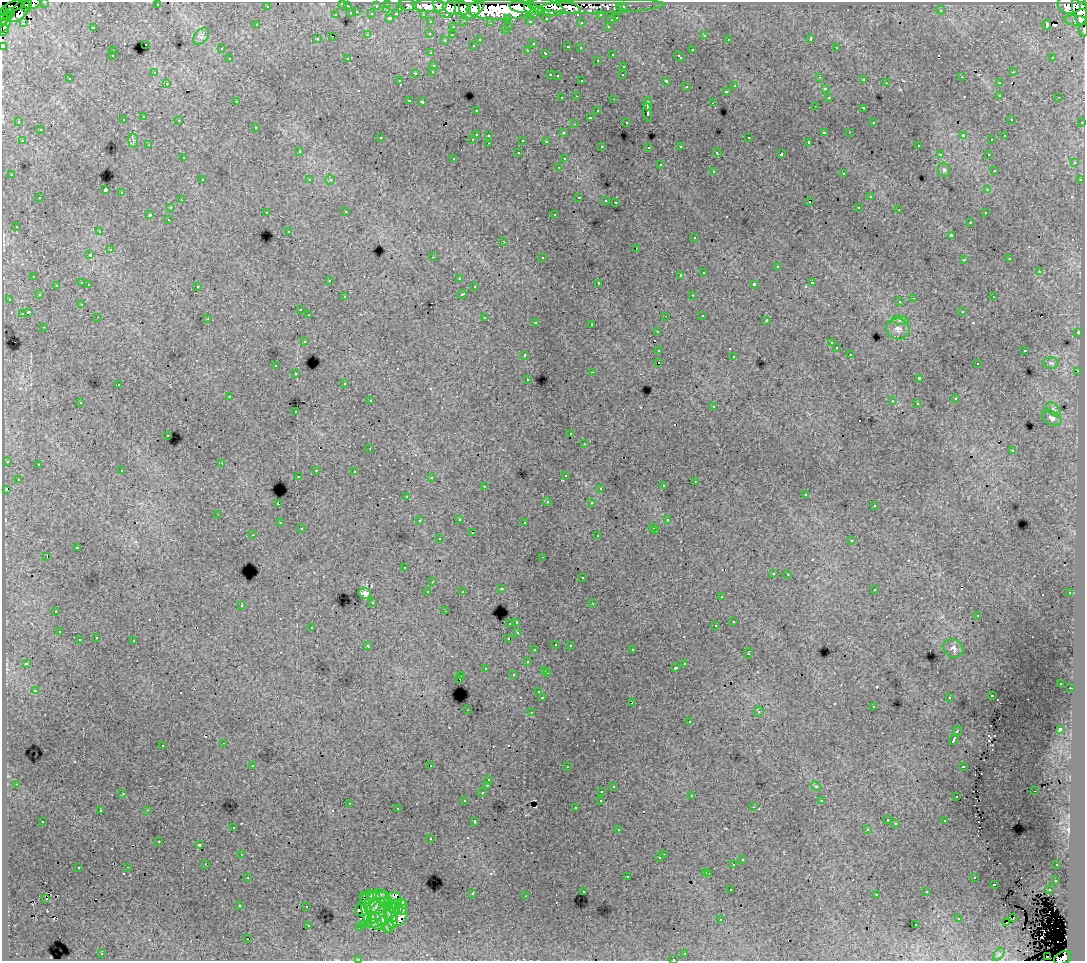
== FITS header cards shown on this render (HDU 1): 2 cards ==
NAXIS1  =                 1083
NAXIS2  =                  959

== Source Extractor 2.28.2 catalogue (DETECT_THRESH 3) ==
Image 1083 x 959 px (HDU 1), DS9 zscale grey, 1 PNG px = 1 image px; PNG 1087 x 963 px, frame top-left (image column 1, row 959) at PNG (2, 2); each listed source drawn as its Kron ellipse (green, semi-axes under 4 px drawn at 4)
Background 212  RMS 1.4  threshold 4.34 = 3 sigma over >= 5 px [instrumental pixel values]
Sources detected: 575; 1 with non-positive FLUX_AUTO (blend fragments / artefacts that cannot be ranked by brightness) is neither listed nor drawn; of the other 574, the 500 brightest by FLUX_AUTO listed and drawn (74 fainter detections omitted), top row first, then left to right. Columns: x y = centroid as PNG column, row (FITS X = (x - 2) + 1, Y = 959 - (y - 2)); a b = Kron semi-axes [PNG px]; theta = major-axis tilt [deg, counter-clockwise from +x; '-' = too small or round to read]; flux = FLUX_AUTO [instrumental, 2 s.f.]
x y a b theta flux
45 2 3 2 - 3.6e+03
32 3 9 5 14 3.9e+04
343 3 3 3 - 1.1e+03
388 4 3 3 - 8.2e+03
157 5 3 2 - 1.9e+02
408 5 9 5 -9 2.6e+04
1069 5 11 8 -14 1.9e+05
14 6 11 5 17 2.9e+04
25 6 5 3 - 7.5e+03
267 6 3 3 - 2.4e+03
347 6 3 3 - 1.3e+03
376 6 3 2 - 1.3e+03
430 6 17 6 -2 3.0e+05
445 6 13 10 -46 2.6e+05
557 6 24 6 -11 1.7e+05
602 6 62 7 2 8.7e+04
1084 6 4 2 - 8.0e+04
520 7 11 5 -12 2.5e+05
546 7 19 7 -15 2.6e+05
620 7 3 3 - 2.0e+03
623 7 3 3 - 2.7e+03
400 8 3 3 - 1.6e+03
457 8 14 7 -7 2.8e+05
469 8 11 9 -51 2.9e+05
476 8 9 5 36 2.4e+05
500 9 34 10 0 1.1e+06
532 9 9 6 -53 2.3e+05
1080 9 16 7 -79 4.1e+05
20 10 14 7 47 7.1e+04
387 10 3 2 - 4.7e+02
941 10 4 3 - 2.1e+02
4 11 2 2 - 2.6e+03
538 11 4 3 - 9.2e+04
357 12 3 2 - 6.8e+02
11 13 4 3 - 2.5e+04
351 13 3 3 - 1.4e+03
372 14 3 3 - 1.7e+03
396 14 4 3 - 1.4e+03
423 14 3 2 - 3.3e+03
336 15 3 3 - 7.3e+02
601 15 3 3 - 2.9e+03
8 16 5 4 - 3.2e+04
3 18 6 4 77 3.2e+04
390 18 3 3 - 1.8e+03
508 18 3 3 - 2.0e+03
546 18 3 3 - 1.8e+03
617 18 3 3 - 9.7e+02
611 20 3 3 - 7.4e+02
1076 20 12 5 -5 2.6e+04
464 21 3 2 - 5.7e+02
530 21 3 3 - 2.1e+03
2 22 3 2 - 3.7e+04
431 22 3 3 - 2.8e+03
581 22 3 3 - 2.9e+02
23 23 4 3 - 1.8e+02
490 23 3 3 - 1.5e+02
1047 24 5 4 - 8.5e+02
4 25 9 5 49 6.1e+04
257 25 3 3 - 2.9e+02
509 26 3 2 - 6.2e+02
608 26 3 2 - 5.9e+02
93 27 3 3 - 1.3e+03
453 27 3 3 - 6.1e+02
3 30 5 4 - 2.0e+04
505 30 3 3 - 3.8e+02
1083 30 6 2 -84 8.8e+03
430 33 3 3 - 2.9e+02
368 35 3 3 - 8.9e+02
452 35 3 3 - 2.4e+02
704 35 3 3 - 4.3e+02
201 36 10 6 48 3.1e+02
332 36 2 2 - 6.0e+02
811 38 3 3 - 1.7e+04
317 39 3 3 - 2.5e+02
729 39 3 3 - 2.2e+02
445 40 3 3 - 1.9e+02
480 40 3 3 - 3.2e+02
145 44 3 3 - 5.9e+02
533 44 3 2 - 1.9e+02
473 45 3 3 - 2.5e+02
3 46 3 3 - 8.3e+03
568 47 3 3 - 8.3e+02
580 48 3 3 - 3.1e+02
836 48 3 2 - 3.8e+02
221 49 3 3 - 2.4e+02
528 50 3 3 - 3.4e+02
692 50 3 3 - 8.9e+02
113 51 3 3 - 4.8e+02
431 53 3 3 - 3.6e+02
546 53 4 3 - 7.2e+02
612 54 3 2 - 4.5e+02
112 56 3 3 - 2.3e+02
680 57 6 3 -44 6.7e+02
1053 57 3 2 - 2.2e+02
347 58 3 2 - 1.6e+02
230 59 3 3 - 4.9e+02
597 60 3 3 - 3.8e+02
434 65 3 3 - 7.0e+02
624 66 3 3 - 4.3e+02
433 71 3 3 - 5.4e+02
154 72 3 3 - 2.7e+02
1013 72 3 2 - 5.5e+02
416 73 3 3 - 1.2e+03
550 75 3 2 - 9.0e+02
623 75 3 2 - 1.9e+02
557 76 3 3 - 2.3e+02
820 77 3 3 - 1.8e+02
962 77 3 2 - 1.4e+02
70 79 3 3 - 3.7e+02
864 80 3 2 - 2.8e+02
400 81 3 2 - 2.4e+02
582 81 3 2 - 9.7e+02
666 81 3 3 - 2.1e+03
167 83 3 2 - 2.9e+02
886 83 3 2 - 2.2e+02
999 83 3 3 - 5.7e+02
735 86 3 3 - 5.6e+02
686 87 3 3 - 4.3e+02
825 89 3 3 - 4.4e+02
726 91 3 3 - 6.4e+02
1000 95 3 3 - 5.3e+02
577 96 3 2 - 3.8e+02
828 97 3 3 - 3.9e+02
1059 97 3 2 - 3.5e+02
562 98 3 3 - 4.7e+02
614 99 3 2 - 6.8e+02
409 100 3 2 - 3.4e+02
236 101 3 3 - 2.6e+02
422 102 3 3 - 2.1e+02
713 103 4 2 - 8.2e+02
648 104 7 3 88 3.9e+03
815 106 3 2 - 1.8e+02
863 108 4 3 - 1.3e+03
476 110 3 3 - 3.3e+02
598 111 3 3 - 5.3e+02
648 112 9 3 -83 4.1e+03
144 117 3 3 - 5.0e+02
590 117 3 3 - 2.0e+03
1011 119 3 3 - 3.1e+02
123 120 3 3 - 4.5e+02
179 120 3 2 - 3.2e+02
19 122 3 3 - 2.4e+02
626 122 3 3 - 3.3e+02
874 122 3 3 - 2.6e+02
1082 122 3 3 - 1.4e+03
574 124 3 2 - 1.6e+02
256 127 3 3 - 5.1e+02
40 130 3 3 - 5.9e+02
824 132 3 3 - 1.3e+03
849 132 2 2 - 3.4e+02
563 133 3 3 - 3.0e+02
476 134 3 3 - 1.8e+03
489 135 3 3 - 4.6e+02
963 136 4 3 - 9.0e+02
1005 136 3 3 - 2.1e+02
380 138 3 3 - 2.8e+02
749 138 3 3 - 6.7e+02
473 139 3 2 - 5.7e+02
133 140 7 5 -81 2.1e+02
523 140 3 3 - 1.4e+03
992 140 3 3 - 2.1e+02
22 141 3 2 - 6.0e+02
546 141 3 3 - 3.1e+02
809 142 3 3 - 1.7e+02
489 143 3 2 - 4.3e+02
149 145 3 2 - 2.8e+02
918 145 3 2 - 2.8e+02
602 146 3 3 - 2.7e+02
681 146 3 3 - 4.3e+02
649 147 3 3 - 3.5e+02
299 152 3 3 - 4.7e+02
519 153 3 3 - 3.6e+02
717 153 4 3 - 2.5e+02
781 154 4 3 - 2.7e+03
940 154 3 3 - 2.8e+02
988 154 3 2 - 3.1e+02
183 158 3 3 - 3.2e+02
454 158 3 3 - 3.0e+02
564 159 3 3 - 3.2e+02
1074 163 3 3 - 5.3e+02
660 165 3 3 - 9.4e+02
559 167 3 2 - 3.3e+02
944 170 7 6 - 2.3e+02
994 170 3 3 - 2.3e+02
713 171 3 3 - 6.4e+02
844 173 3 3 - 8.3e+02
12 175 3 3 - 4.2e+02
202 180 3 2 - 4.6e+02
310 180 3 3 - 4.2e+02
330 180 4 4 - 1.6e+02
1080 180 3 3 - 4.3e+02
105 190 4 3 - 1.2e+04
988 190 4 4 - 4.1e+02
122 193 3 3 - 8.0e+02
579 197 3 2 - 6.4e+02
870 197 3 3 - 6.7e+02
40 198 3 3 - 7.1e+02
181 200 3 2 - 3.7e+02
606 200 3 3 - 3.7e+02
615 202 3 2 - 4.9e+02
810 202 3 2 - 2.5e+02
859 207 3 2 - 3.2e+02
170 208 3 3 - 4.7e+02
899 210 3 2 - 2.3e+02
266 212 3 2 - 3.3e+02
346 212 3 3 - 3.6e+02
985 213 3 2 - 2.3e+02
150 214 3 3 - 2.0e+03
554 215 3 3 - 1.8e+03
168 219 3 2 - 4.0e+02
970 222 3 2 - 2.7e+02
16 226 3 3 - 2.8e+02
289 231 3 3 - 2.1e+02
99 232 3 3 - 3.6e+02
951 235 3 3 - 2.0e+03
695 238 3 3 - 4.8e+02
504 241 3 2 - 6.6e+02
636 248 3 2 - 3.4e+02
110 250 3 3 - 1.1e+03
90 255 3 3 - 4.1e+02
433 257 3 2 - 1.7e+03
542 257 3 3 - 6.6e+02
1010 259 3 3 - 3.1e+02
964 260 3 3 - 2.7e+02
777 266 3 3 - 5.2e+02
704 272 3 3 - 6.8e+02
1039 272 3 3 - 1.0e+03
680 275 3 2 - 5.4e+03
34 276 3 3 - 4.9e+02
459 278 3 3 - 2.7e+02
330 280 3 2 - 3.2e+02
82 283 3 3 - 1.5e+03
599 283 3 3 - 3.2e+03
812 283 3 3 - 9.4e+02
89 284 3 2 - 5.2e+02
754 284 4 3 - 3.0e+03
56 285 3 3 - 3.6e+02
197 286 3 3 - 5.9e+02
474 287 3 3 - 3.7e+02
462 294 5 3 - 8.3e+02
39 295 3 3 - 3.4e+02
693 295 3 2 - 5.3e+02
345 297 3 3 - 4.4e+02
993 297 3 2 - 4.4e+02
914 298 3 2 - 7.5e+02
9 299 3 2 - 3.5e+02
900 302 3 3 - 3.9e+02
82 304 3 3 - 3.0e+02
300 310 3 3 - 3.9e+02
962 311 3 3 - 2.8e+02
28 312 4 3 - 2.9e+03
22 314 3 3 - 1.2e+03
309 315 3 3 - 5.0e+02
702 315 3 3 - 4.6e+02
665 316 3 2 - 1.7e+02
98 317 3 2 - 3.9e+02
485 318 3 3 - 9.2e+02
208 319 3 2 - 1.6e+02
767 320 3 3 - 3.4e+02
900 320 8 3 -3 1.8e+02
536 322 3 3 - 4.8e+02
592 324 3 2 - 6.3e+02
44 327 3 2 - 3.0e+02
898 329 12 10 -21 6.5e+02
657 331 3 3 - 3.6e+02
1077 333 3 3 - 5.7e+02
304 341 3 3 - 4.8e+02
831 343 3 2 - 1.6e+02
836 348 3 3 - 3.6e+02
659 350 4 3 - 1.7e+03
1025 350 3 3 - 8.9e+02
850 354 3 2 - 2.6e+02
525 355 3 3 - 5.6e+02
734 356 3 2 - 1.4e+02
659 362 3 2 - 5.1e+02
1051 363 8 5 -1 2.4e+02
977 364 3 2 - 2.5e+02
276 366 3 3 - 5.6e+02
1078 371 2 2 - 3.1e+02
593 372 3 2 - 8.8e+02
296 374 3 3 - 3.4e+02
528 379 3 3 - 3.3e+02
919 379 4 3 - 3.9e+03
345 383 3 3 - 3.5e+02
118 385 3 3 - 4.5e+02
229 397 3 2 - 1.7e+02
955 399 3 3 - 2.7e+02
370 401 3 2 - 3.5e+02
893 401 3 3 - 1.4e+02
80 402 3 3 - 3.3e+02
917 403 3 2 - 1.6e+02
714 406 3 3 - 3.5e+02
1053 409 8 5 -40 3.0e+02
296 412 3 3 - 2.5e+02
1052 418 10 7 -28 3.9e+02
571 434 3 2 - 2.0e+02
168 435 3 2 - 4.5e+02
585 444 3 2 - 2.8e+02
370 449 3 2 - 2.4e+02
1012 451 3 3 - 3.4e+02
7 461 3 3 - 3.6e+02
222 463 3 3 - 2.4e+02
38 464 3 3 - 3.3e+02
316 470 3 2 - 6.0e+02
122 471 3 3 - 3.9e+02
354 471 3 2 - 3.5e+02
565 475 3 3 - 4.4e+02
298 476 2 2 - 2.4e+02
431 478 3 3 - 2.1e+02
18 479 3 3 - 4.1e+02
695 481 3 2 - 3.3e+02
485 486 3 3 - 4.2e+02
663 486 3 3 - 4.4e+02
600 488 3 3 - 2.4e+02
6 489 4 2 - 2.4e+02
806 494 3 2 - 1.7e+02
407 496 3 3 - 2.8e+02
547 502 4 3 - 1.9e+02
591 503 3 3 - 3.2e+02
278 504 3 3 - 1.6e+03
874 506 3 3 - 3.1e+02
218 514 3 2 - 4.5e+02
459 519 3 3 - 4.8e+02
667 520 3 3 - 3.4e+02
419 521 3 3 - 3.1e+02
525 522 3 2 - 3.2e+02
280 523 3 3 - 4.5e+02
654 527 3 3 - 3.4e+02
301 529 3 3 - 2.8e+02
656 531 3 2 - 4.4e+02
472 533 3 2 - 2.7e+02
253 535 3 2 - 2.8e+02
598 536 3 3 - 5.9e+02
439 539 3 3 - 5.7e+02
852 540 3 3 - 4.6e+02
77 548 4 3 - 1.4e+03
47 557 3 2 - 9.4e+02
543 557 3 2 - 2.8e+02
404 568 3 3 - 3.0e+02
773 573 3 3 - 3.5e+02
788 574 3 3 - 3.2e+02
582 578 3 3 - 5.4e+02
433 582 3 2 - 2.7e+02
501 589 3 3 - 4.5e+02
874 589 3 3 - 4.7e+02
462 591 3 3 - 3.2e+02
428 592 3 3 - 8.4e+02
1070 593 3 3 - 4.2e+02
365 594 6 5 - 4.3e+02
721 597 3 3 - 4.1e+02
373 602 3 3 - 4.1e+02
593 603 3 2 - 1.8e+02
241 605 3 3 - 4.9e+02
56 611 3 2 - 5.3e+02
445 611 3 2 - 2.7e+02
978 615 3 3 - 2.1e+02
734 621 3 3 - 1.4e+03
510 623 3 3 - 4.9e+02
517 623 3 3 - 2.4e+03
716 626 3 3 - 1.4e+03
312 627 3 3 - 5.3e+02
59 632 3 3 - 4.1e+02
518 633 3 3 - 3.4e+02
96 638 3 3 - 5.0e+02
508 638 3 2 - 2.9e+02
79 640 3 3 - 1.0e+03
134 641 3 3 - 1.3e+03
556 644 3 3 - 4.1e+02
570 645 3 3 - 4.9e+02
368 646 4 3 - 5.4e+02
953 649 10 8 -34 4.8e+02
535 650 3 3 - 4.3e+02
632 650 3 2 - 4.2e+02
748 653 5 3 - 1.2e+03
527 662 3 3 - 6.9e+02
26 663 3 3 - 2.7e+02
685 663 3 2 - 4.3e+02
485 668 3 3 - 4.0e+02
676 668 3 3 - 3.8e+02
545 670 3 3 - 7.1e+02
547 673 3 2 - 9.3e+02
513 675 3 3 - 5.7e+02
462 676 3 3 - 4.5e+02
460 679 4 3 - 5.9e+02
1061 683 3 3 - 2.4e+02
1070 688 2 2 - 4.1e+02
35 690 4 4 - 2.0e+02
539 692 3 3 - 2.8e+02
992 696 3 3 - 2.9e+02
542 697 4 3 - 1.4e+03
949 697 3 2 - 3.2e+02
632 702 3 2 - 1.9e+02
873 707 3 2 - 3.3e+02
467 710 2 2 - 4.0e+02
531 712 3 2 - 4.7e+02
759 712 5 4 - 1.7e+02
690 722 3 3 - 6.1e+02
1060 729 4 3 - 3.8e+03
957 731 5 3 - 1.5e+03
954 740 5 3 - 4.2e+03
224 743 3 2 - 4.2e+02
163 745 3 3 - 4.8e+02
253 765 3 3 - 3.8e+02
430 765 3 2 - 5.4e+02
963 766 3 3 - 1.0e+03
567 767 3 2 - 2.7e+02
489 780 3 3 - 3.9e+02
16 784 3 2 - 3.4e+02
488 786 3 3 - 2.4e+03
613 786 3 3 - 4.1e+02
816 786 5 4 - 1.4e+02
602 791 3 2 - 4.9e+02
1034 791 3 2 - 2.3e+02
123 793 3 2 - 2.2e+02
482 793 3 3 - 4.5e+02
692 796 3 2 - 1.7e+02
957 797 3 3 - 2.9e+02
601 800 3 3 - 4.0e+02
465 801 3 3 - 3.9e+02
822 801 3 3 - 2.0e+02
349 803 3 2 - 4.5e+02
754 807 3 2 - 4.0e+02
575 808 3 3 - 2.5e+02
397 809 3 3 - 3.2e+02
147 810 3 2 - 7.7e+02
100 811 3 3 - 3.7e+02
887 820 3 3 - 2.6e+02
43 821 3 3 - 3.5e+02
475 821 3 3 - 1.6e+03
945 821 3 3 - 6.0e+02
896 824 3 3 - 1.7e+02
233 827 3 3 - 3.4e+02
867 829 4 3 - 1.9e+02
618 830 3 3 - 2.9e+02
431 839 3 3 - 2.9e+02
159 841 3 3 - 3.7e+02
200 845 4 3 - 7.6e+03
242 854 3 2 - 4.1e+02
664 854 2 2 - 3.5e+02
660 858 3 3 - 3.2e+02
742 860 3 3 - 6.1e+02
206 864 2 2 - 2.9e+02
734 865 3 3 - 1.6e+03
1057 865 3 2 - 4.2e+02
128 867 3 2 - 3.3e+02
78 868 3 3 - 8.2e+02
706 872 3 3 - 5.7e+02
709 873 3 3 - 7.2e+02
627 876 3 3 - 9.6e+02
248 877 3 2 - 3.7e+02
974 878 3 3 - 5.9e+02
1056 880 3 3 - 4.4e+02
994 884 3 3 - 1.2e+03
731 890 3 2 - 3.2e+02
1049 890 3 3 - 6.2e+02
583 891 3 3 - 4.7e+02
927 892 3 3 - 4.6e+02
472 894 3 3 - 7.3e+02
877 894 3 3 - 3.4e+02
378 895 11 5 2 2.3e+02
526 896 3 2 - 2.6e+02
368 897 7 5 51 6.0e+02
392 898 8 5 19 3.4e+02
46 899 3 2 - 6.1e+02
385 901 10 6 -48 1.7e+03
373 903 12 7 68 2.1e+03
397 904 10 4 13 6.9e+02
239 906 3 3 - 2.6e+02
379 906 12 7 21 1.9e+03
306 907 3 3 - 5.2e+02
392 907 8 5 -32 8.1e+02
403 907 7 4 84 5.5e+02
398 909 6 4 64 1.0e+03
361 910 6 6 - 3.4e+02
366 910 18 5 -78 1.3e+03
391 914 9 5 -62 1.2e+03
378 916 14 8 84 1.3e+03
399 917 10 8 55 1.5e+03
1013 917 3 2 - 4.3e+02
372 918 6 4 -87 7.5e+02
386 919 14 6 -74 1.2e+03
721 919 3 2 - 1.4e+02
959 919 3 3 - 7.9e+02
382 921 5 3 - 4.6e+02
393 922 6 4 75 1.6e+02
1007 922 3 2 - 2.5e+02
373 923 9 4 5 4.1e+02
308 925 3 3 - 5.2e+02
364 925 3 2 - 2.5e+02
916 925 3 2 - 3.2e+02
360 927 3 2 - 1.7e+02
387 929 4 2 - 2.0e+02
248 939 3 3 - 8.4e+02
685 953 3 2 - 3.6e+02
102 954 3 2 - 6.0e+02
999 954 7 4 55 2.0e+02
1047 956 2 2 - 2.9e+02
1063 958 9 6 25 1.5e+05
358 959 3 2 - 2.0e+02
673 959 3 2 - 2.9e+02
At the frame edge (FLAGS 8, measured only in part): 11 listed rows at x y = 45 2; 32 3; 343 3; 1084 6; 3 18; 2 22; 1083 30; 3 46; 1063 958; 358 959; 673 959
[74 fainter detections neither listed nor drawn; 1 non-positive-flux detection neither listed nor drawn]